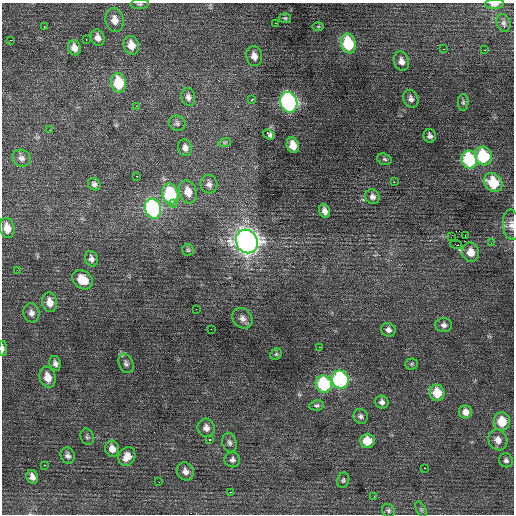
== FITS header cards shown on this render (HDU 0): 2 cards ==
NAXIS1  =                  512 / Axis length
NAXIS2  =                  512 / Axis length

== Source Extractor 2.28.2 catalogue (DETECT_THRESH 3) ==
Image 512 x 512 px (HDU 0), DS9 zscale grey, 1 PNG px = 1 image px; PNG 516 x 516 px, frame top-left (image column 1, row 512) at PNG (2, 3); each listed source drawn as its Kron ellipse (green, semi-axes under 4 px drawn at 4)
Background 0.471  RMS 0.86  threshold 2.59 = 3 sigma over >= 5 px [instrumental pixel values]
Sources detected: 103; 1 with non-positive FLUX_AUTO (blend fragments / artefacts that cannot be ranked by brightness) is neither listed nor drawn; the other 102 listed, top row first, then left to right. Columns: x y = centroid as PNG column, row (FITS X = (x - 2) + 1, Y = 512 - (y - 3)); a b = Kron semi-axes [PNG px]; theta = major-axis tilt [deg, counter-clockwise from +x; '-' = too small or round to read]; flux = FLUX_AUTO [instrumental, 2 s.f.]
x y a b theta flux
140 4 9 5 4 110
494 4 9 5 5 270
285 18 6 5 - 88
115 20 12 9 -78 500
276 23 3 2 - 89
504 23 9 6 -72 170
44 27 2 2 - 440
318 27 5 3 - 63
98 38 8 6 -65 300
11 40 3 2 - 43
86 40 3 2 - 94
348 44 10 7 -76 3200
131 45 9 7 -72 680
74 48 7 6 - 420
444 49 3 2 - 71
485 50 3 2 - 71
254 56 10 8 -75 410
401 61 10 7 -75 330
119 83 10 7 -78 2200
188 97 9 7 -76 220
252 99 3 3 - 490
411 99 9 7 -63 240
289 102 10 8 -71 15000
463 102 8 5 -88 120
136 106 2 2 - 320
177 123 8 7 - 160
50 130 2 2 - 260
268 134 6 4 -32 910
430 136 7 6 - 190
225 142 6 4 19 76
293 145 8 6 -75 790
185 148 8 7 - 260
483 156 9 8 - 3400
21 158 9 8 - 250
384 159 7 5 -17 120
469 160 9 8 - 4300
137 176 2 2 - 420
394 182 2 2 - 340
493 183 10 8 -49 2200
94 184 6 6 - 150
209 184 9 8 - 230
188 192 12 8 -72 680
170 194 10 8 -76 4000
372 197 7 7 - 220
173 204 3 2 - 620
153 209 10 8 -72 8200
325 211 7 5 -68 310
511 225 15 8 -84 400
7 228 10 7 -77 650
465 235 2 2 - 33
451 236 3 2 - 91
247 241 12 10 -61 46000
491 243 3 2 - 47
456 244 6 2 -19 540
188 250 6 6 - 96
471 252 9 8 - 730
91 259 8 6 -70 200
17 270 2 2 - 27
82 280 11 8 -34 1000
50 302 10 7 -81 590
196 309 3 2 - 45
31 313 9 8 - 280
242 318 11 9 -46 290
444 325 8 7 - 230
211 329 2 2 - 90
388 330 7 6 - 210
319 347 2 2 - 250
3 349 7 3 -90 160
276 354 6 5 - 97
55 363 7 5 -78 210
126 363 10 7 -68 200
411 364 6 5 - 89
48 377 11 8 -73 690
340 380 9 8 - 9000
324 384 9 8 - 4100
437 393 8 7 - 1300
382 402 6 6 - 210
317 405 7 5 9 110
465 412 6 6 - 380
360 416 7 7 - 160
502 422 9 8 - 1400
206 428 9 8 - 330
87 437 8 6 -66 120
210 440 3 3 - 220
498 440 11 9 -62 430
367 441 7 7 - 990
229 443 10 7 -76 170
112 449 8 7 - 400
68 455 8 7 - 210
127 457 10 8 62 520
232 460 8 7 - 190
506 460 7 6 - 170
44 465 2 2 - 580
424 468 3 2 - 160
185 471 9 8 - 300
32 477 7 5 -68 280
343 480 7 6 - 110
159 482 2 2 - 69
231 492 3 2 - 46
374 497 3 2 - 150
421 509 8 4 -63 110
388 510 7 6 - 130
At the frame edge (FLAGS 8, measured only in part): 4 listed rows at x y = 140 4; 494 4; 511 225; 3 349
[1 non-positive-flux detection neither listed nor drawn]